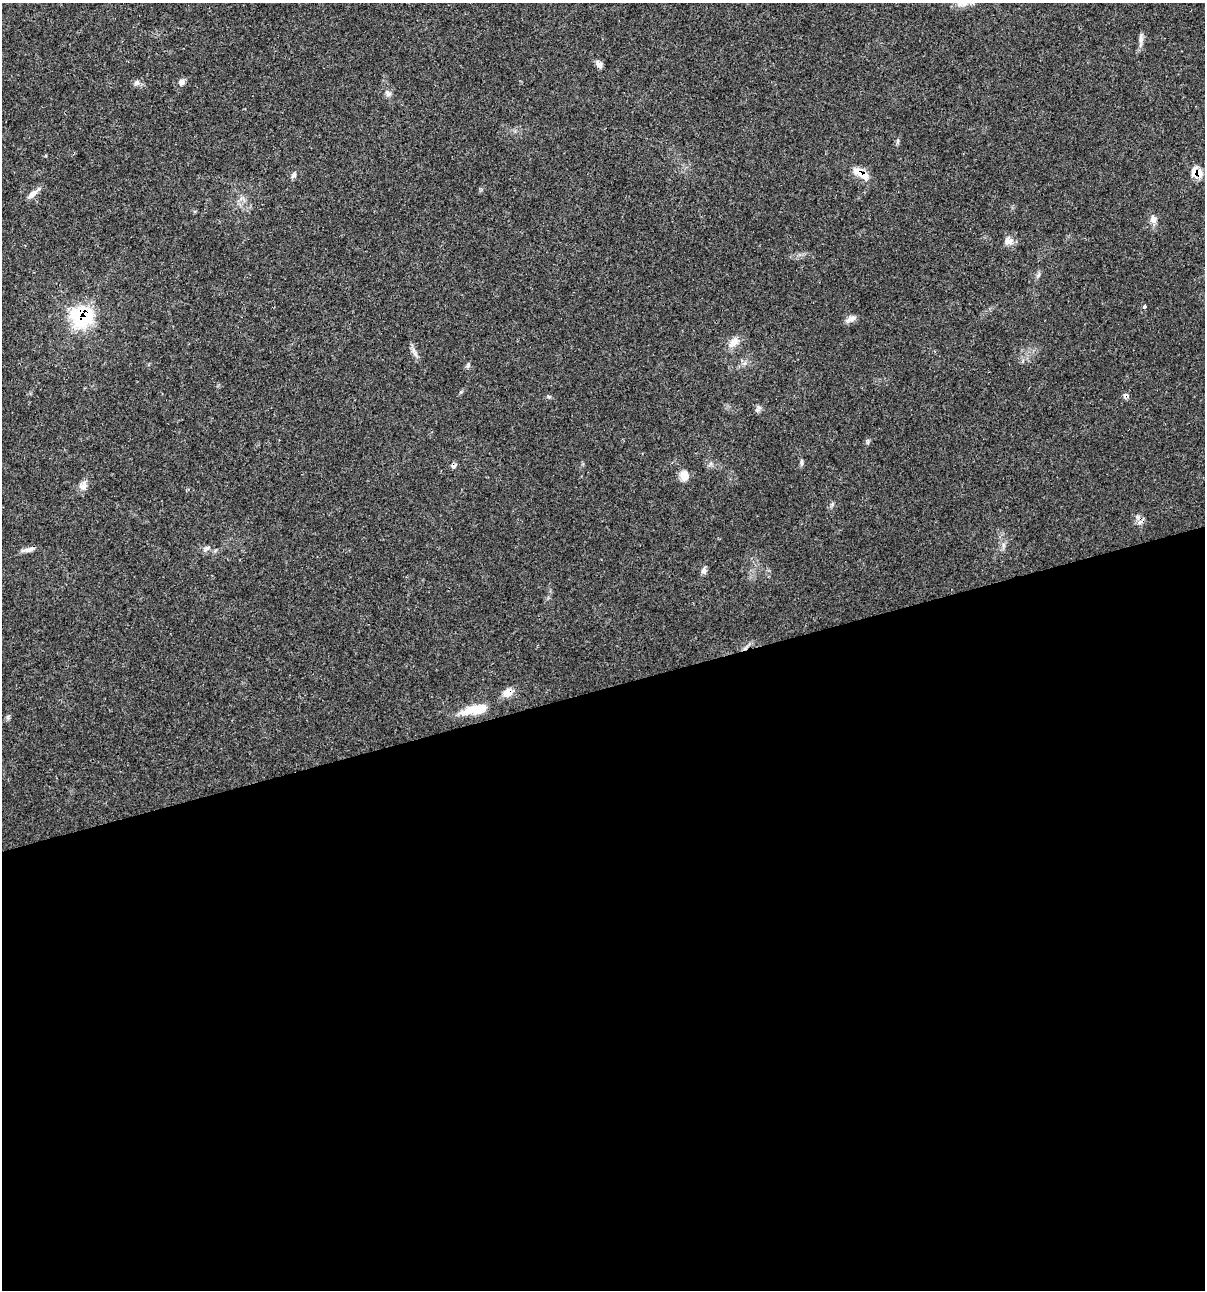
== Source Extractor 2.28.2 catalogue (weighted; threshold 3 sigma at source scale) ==
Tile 15 of 4 x 4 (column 3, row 4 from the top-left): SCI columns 2508-3710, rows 6-1293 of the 4963 x 5162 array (HDU 1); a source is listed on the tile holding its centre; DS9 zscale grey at full resolution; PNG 1207 x 1292 px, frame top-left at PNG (2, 3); no overlay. Shown black and unused: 47% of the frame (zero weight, under 3 of 4 exposures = <1% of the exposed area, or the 3 px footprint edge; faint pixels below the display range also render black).
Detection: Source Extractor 2.28.2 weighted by HDU 2 'WHT'; one run over the whole footprint, this tile lists its part. Background 0.0314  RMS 0.002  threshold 0.0091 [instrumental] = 3 sigma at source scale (4.5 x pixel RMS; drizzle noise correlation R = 1.50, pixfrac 1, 0.0396/0.0396 arcsec/px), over >= 5 px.
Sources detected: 31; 1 cosmic-ray / hot-pixel residue — not listed; the other 30 listed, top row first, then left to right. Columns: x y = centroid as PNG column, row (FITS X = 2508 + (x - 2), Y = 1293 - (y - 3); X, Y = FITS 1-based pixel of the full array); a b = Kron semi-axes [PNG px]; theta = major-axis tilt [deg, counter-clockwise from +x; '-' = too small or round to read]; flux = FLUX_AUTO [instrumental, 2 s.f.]
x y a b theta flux
1141 39 14 6 90 0.87
599 64 10 7 -54 0.86
181 82 8 6 74 0.78
136 83 7 7 - 0.75
388 93 10 7 -41 0.72
1197 172 11 8 -24 3.3
861 173 22 9 -33 2.9
294 175 7 6 - 0.56
33 194 18 6 40 1.4
1153 220 12 8 -55 1
1009 241 12 10 -1 1.3
1144 307 3 3 - 0.73
81 317 10 10 - 37
851 319 16 7 27 1
733 342 17 10 46 1.8
414 352 17 4 -60 0.85
468 366 7 4 70 0.37
1126 395 7 6 - 0.57
548 396 6 4 -19 0.28
759 407 8 4 -37 0.42
868 442 9 4 90 0.33
802 463 8 4 -89 0.43
684 475 11 9 -83 2
83 486 13 10 53 1.3
1140 522 8 6 43 0.71
207 548 7 5 45 0.51
27 550 18 5 6 1
704 571 9 7 -74 0.68
508 693 12 10 32 1.9
474 710 34 11 12 4.7
Overlapping masked pixels (flux is a lower limit): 5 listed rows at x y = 1197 172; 861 173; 81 317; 1126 395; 508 693